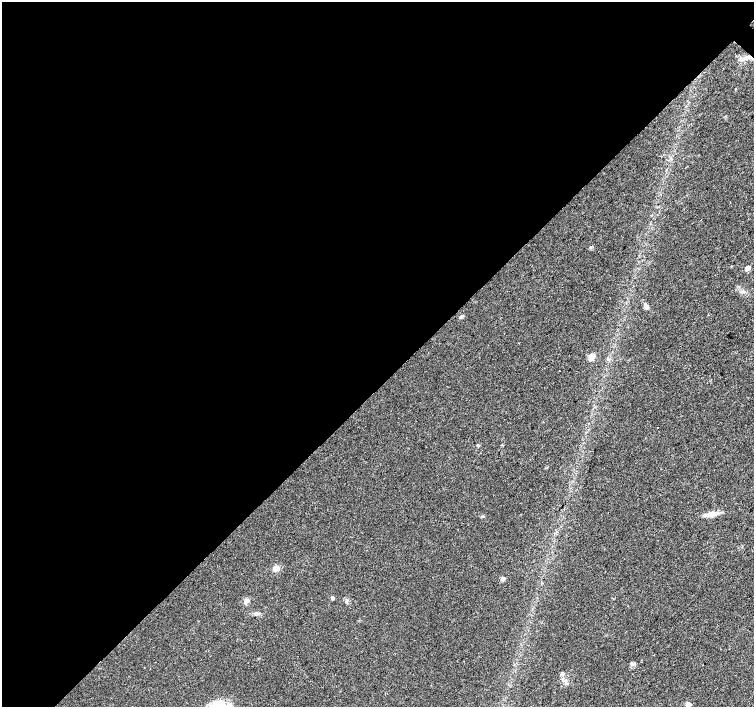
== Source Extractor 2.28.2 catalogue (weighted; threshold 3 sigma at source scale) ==
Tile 5 of 4 x 4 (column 1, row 2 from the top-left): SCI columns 12-1515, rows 3047-4455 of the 6032 x 6027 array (HDU 1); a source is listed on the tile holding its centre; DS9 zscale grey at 2 x 2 block average (1 PNG px = mean of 2 x 2 image px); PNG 756 x 709 px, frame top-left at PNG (2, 2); no overlay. Shown black and unused: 55% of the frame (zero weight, under 3 of 4 exposures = <1% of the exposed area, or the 3 px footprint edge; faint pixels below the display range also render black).
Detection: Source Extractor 2.28.2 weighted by HDU 2 'WHT'; one run over the whole footprint, this tile lists its part. Background 0.0212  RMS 0.0037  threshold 0.0165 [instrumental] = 3 sigma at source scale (4.5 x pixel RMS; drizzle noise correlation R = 1.50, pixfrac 1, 0.0396/0.0396 arcsec/px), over >= 5 px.
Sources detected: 18; all 18 listed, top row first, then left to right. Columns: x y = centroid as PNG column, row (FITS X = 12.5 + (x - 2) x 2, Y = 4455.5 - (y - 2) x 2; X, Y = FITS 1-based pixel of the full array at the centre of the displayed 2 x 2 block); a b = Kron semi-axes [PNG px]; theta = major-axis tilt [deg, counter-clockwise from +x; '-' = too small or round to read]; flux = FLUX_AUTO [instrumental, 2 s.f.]
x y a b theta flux
591 247 4 3 - 1
747 268 3 3 - 6.4
646 307 8 4 -53 3.2
461 317 5 3 - 1.4
591 357 7 5 56 5.2
658 428 2 2 - 1.2
478 445 3 3 - 0.91
712 514 12 5 13 9.8
482 516 4 3 - 0.95
276 568 7 6 - 4.7
503 579 3 3 - 6
333 598 3 3 - 3
247 601 6 5 - 2.5
256 614 6 3 7 1.9
632 663 5 4 - 1.8
562 674 4 4 - 1.7
688 704 3 3 - 8.5
220 705 20 12 2 35
Isophote crosses this tile's border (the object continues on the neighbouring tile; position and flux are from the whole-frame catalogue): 1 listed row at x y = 220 705